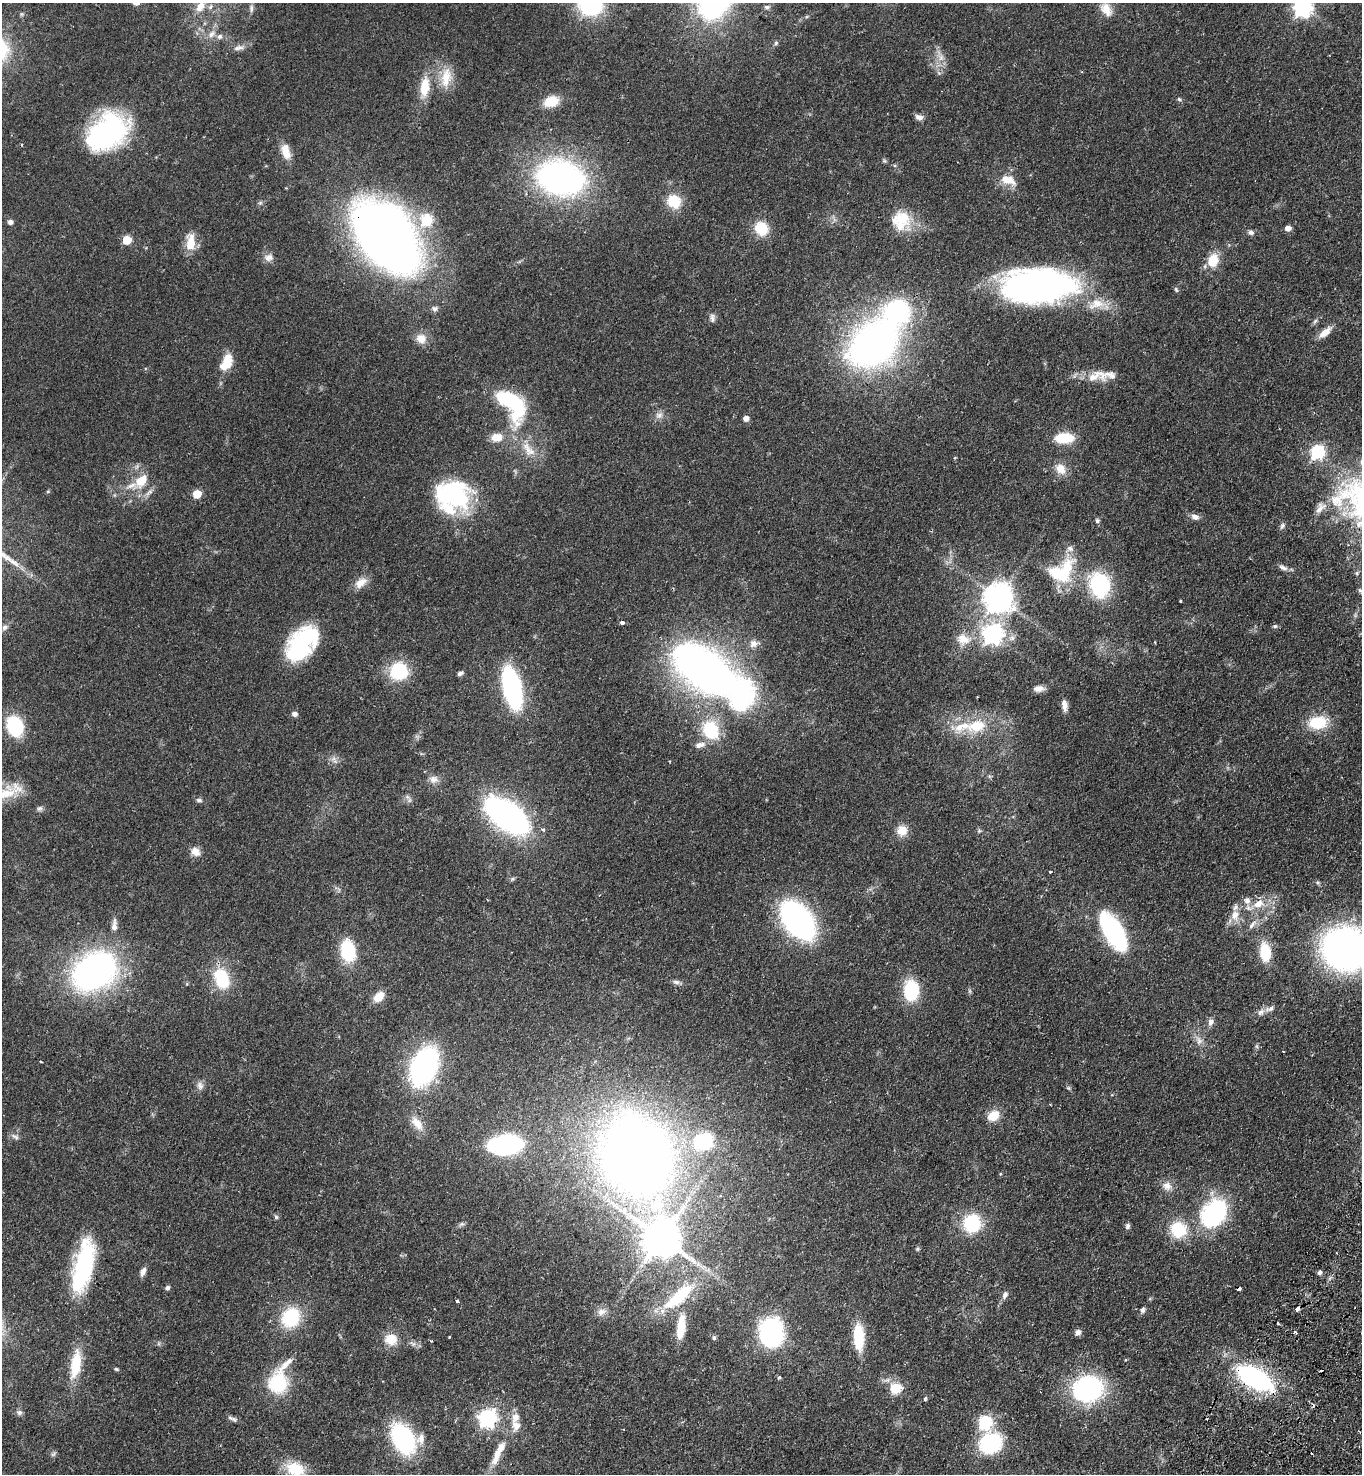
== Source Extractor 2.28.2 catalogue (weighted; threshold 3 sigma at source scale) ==
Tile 6 of 4 x 4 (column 2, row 2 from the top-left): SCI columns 1720-3079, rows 2996-4467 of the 6019 x 5989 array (HDU 1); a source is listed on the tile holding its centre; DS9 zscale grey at full resolution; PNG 1364 x 1476 px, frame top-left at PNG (2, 3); no overlay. Shown black and unused: <1% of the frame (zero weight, under 2 of 3 exposures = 4% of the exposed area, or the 3 px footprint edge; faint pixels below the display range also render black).
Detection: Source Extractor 2.28.2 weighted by HDU 2 'WHT'; one run over the whole footprint, this tile lists its part. Background 0.0484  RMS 0.0055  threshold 0.0247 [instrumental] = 3 sigma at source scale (4.5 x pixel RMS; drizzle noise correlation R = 1.50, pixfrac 1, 0.05/0.05 arcsec/px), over >= 5 px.
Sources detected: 204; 7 inside a brighter object's white glare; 5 cosmic-ray / hot-pixel residue — not listed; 14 inside a brighter listed object's ellipse — not listed separately; the other 178 listed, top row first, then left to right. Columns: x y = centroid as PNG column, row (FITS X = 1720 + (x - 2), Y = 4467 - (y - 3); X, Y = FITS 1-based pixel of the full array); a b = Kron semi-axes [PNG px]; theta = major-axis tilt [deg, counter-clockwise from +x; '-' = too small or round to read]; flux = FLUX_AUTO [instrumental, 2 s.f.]
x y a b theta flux
590 5 17 15 -19 72
200 6 17 9 55 6
767 7 8 6 -5 1.2
1303 7 8 7 - 210
251 8 10 5 86 1.5
1106 9 18 12 -61 6.4
212 34 13 8 45 3.6
776 43 5 5 - 0.9
238 48 16 6 9 2.8
941 57 10 7 75 3
446 77 30 14 81 11
425 87 22 10 82 12
1179 99 6 5 - 0.83
551 101 14 10 18 13
919 117 10 7 -19 2.3
107 132 44 31 36 84
286 151 20 10 -73 7.1
884 161 6 4 -1 0.76
560 178 30 21 -11 230
1008 180 21 11 -19 8
674 201 16 15 - 13
427 220 6 6 - 43
901 220 26 23 56 17
10 222 5 5 - 2
761 228 17 14 -56 13
1288 228 5 5 - 3.9
1251 232 7 6 - 1.6
385 236 55 34 -51 610
127 240 5 5 - 18
190 243 19 9 89 10
269 257 12 9 15 3.2
1213 260 12 10 75 13
1037 286 67 31 1 200
1176 289 8 5 -63 0.88
1096 304 26 13 15 10
435 309 8 7 - 1.6
897 311 26 22 -7 62
712 318 12 6 -85 1.8
1315 321 7 4 45 1
1325 332 19 8 41 5.1
421 339 14 12 -27 5.3
874 343 36 25 42 310
227 361 17 11 80 10
1098 376 37 13 7 11
509 400 28 14 -25 39
659 415 11 8 8 2.7
746 418 5 5 - 3.3
497 437 14 11 7 6.3
1064 438 16 9 1 19
528 449 28 12 -50 9.9
1317 452 6 6 - 87
1060 469 17 12 -47 5.9
141 481 22 13 48 12
48 491 6 4 1 0.59
149 492 14 6 40 2.5
197 494 5 5 - 17
455 496 40 32 -42 55
1320 508 19 10 52 4.7
1195 517 11 8 -16 2.6
1097 521 5 5 - 1.1
1282 526 9 5 73 1.2
1070 549 9 8 - 2.3
1283 567 12 6 -24 2.2
1057 573 36 18 -29 20
1357 573 5 5 - 0.82
361 583 19 11 37 5.4
1099 585 26 20 -75 40
1360 590 7 5 -62 1.1
998 598 9 9 - 750
1180 601 3 2 - 0.72
622 623 4 3 - 2.2
1275 626 7 5 14 0.97
5 627 9 7 37 1.8
992 634 8 7 - 260
963 639 18 14 -23 7.9
753 644 11 10 - 3.1
300 646 31 26 25 47
705 669 52 28 -35 340
399 671 17 17 - 29
460 673 7 5 20 1.3
512 688 26 10 -77 140
1038 689 13 7 3 3.1
1064 705 13 6 -83 3.2
294 714 7 6 - 1.8
1318 722 22 15 5 17
15 726 14 10 -73 46
977 726 31 19 14 20
710 730 24 19 -65 22
334 758 8 8 - 2.2
989 776 6 4 -46 0.79
434 779 12 10 -10 3.4
6 794 34 15 23 14
407 797 7 6 - 1.5
199 800 8 5 -7 1.2
39 808 8 6 42 1.4
507 816 31 17 -38 200
543 830 5 4 - 0.86
902 830 13 12 - 6.6
979 831 6 5 - 0.83
195 851 12 10 -38 4.2
1050 872 3 3 - 0.57
1258 904 17 10 24 7.9
1235 915 12 9 67 5.9
797 920 28 18 -53 170
114 925 17 6 86 3.1
1252 925 14 5 53 2.5
1113 931 31 14 -60 87
1346 949 33 30 -3 250
348 951 19 12 -80 31
1265 952 21 12 -83 15
95 971 32 24 33 190
222 978 22 15 -69 25
676 982 10 6 -8 1.7
911 990 17 12 86 33
970 991 6 4 -71 0.77
379 997 13 9 40 7.2
1261 1012 11 7 36 2.5
1211 1022 9 7 65 2.4
1199 1041 13 8 -86 3.3
41 1061 3 2 - 0.49
424 1066 29 18 67 130
200 1086 12 9 -68 2.4
1068 1088 6 5 - 0.77
993 1116 15 11 35 7.6
417 1123 21 10 -49 6.3
15 1136 13 5 -29 1.7
703 1141 17 14 29 40
505 1144 21 11 6 120
636 1156 66 58 -61 550
1000 1174 4 3 - 0.48
1167 1186 12 11 - 4.1
1213 1214 25 19 53 79
276 1217 5 5 - 0.93
972 1223 15 14 - 33
461 1224 8 6 21 1.1
1128 1226 7 5 76 1.4
1178 1230 16 15 - 22
661 1238 11 11 - 1600
917 1249 5 5 - 0.73
1336 1253 3 2 - 0.68
83 1266 52 18 77 62
143 1272 10 6 65 2.8
1319 1273 5 5 - 1.7
167 1288 5 5 - 1.6
1005 1295 10 6 61 2
677 1298 42 15 39 28
457 1301 3 3 - 1.7
1142 1310 7 6 - 1.5
601 1312 13 9 20 3.2
291 1317 23 20 58 27
1278 1324 4 2 - 0.6
681 1327 32 10 83 11
771 1327 9 7 16 200
1078 1332 7 6 - 2.2
1295 1332 5 4 - 0.8
449 1337 2 2 - 0.45
859 1337 28 11 -88 20
714 1338 5 5 - 1.1
391 1339 15 14 - 8.4
431 1341 3 3 - 0.64
76 1364 37 12 81 17
116 1369 6 4 -17 0.73
779 1377 5 4 - 0.68
1255 1378 35 16 -31 90
278 1383 24 22 85 27
895 1388 6 6 - 35
1088 1389 27 24 15 78
925 1398 4 3 - 1.2
19 1412 8 7 - 1.6
487 1418 7 7 - 190
234 1419 10 6 -28 1.5
985 1422 7 6 - 70
516 1426 13 12 - 4.9
403 1439 24 17 -54 83
990 1443 18 16 31 54
53 1454 9 5 49 1.1
497 1454 33 10 70 9
295 1469 23 16 -20 16
Overlapping masked pixels (flux is a lower limit): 4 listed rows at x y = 385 236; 1037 286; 83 1266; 1255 1378
Isophote crosses this tile's border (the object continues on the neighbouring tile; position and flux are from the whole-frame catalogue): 6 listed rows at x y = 590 5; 200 6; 1303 7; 6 794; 1346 949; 295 1469